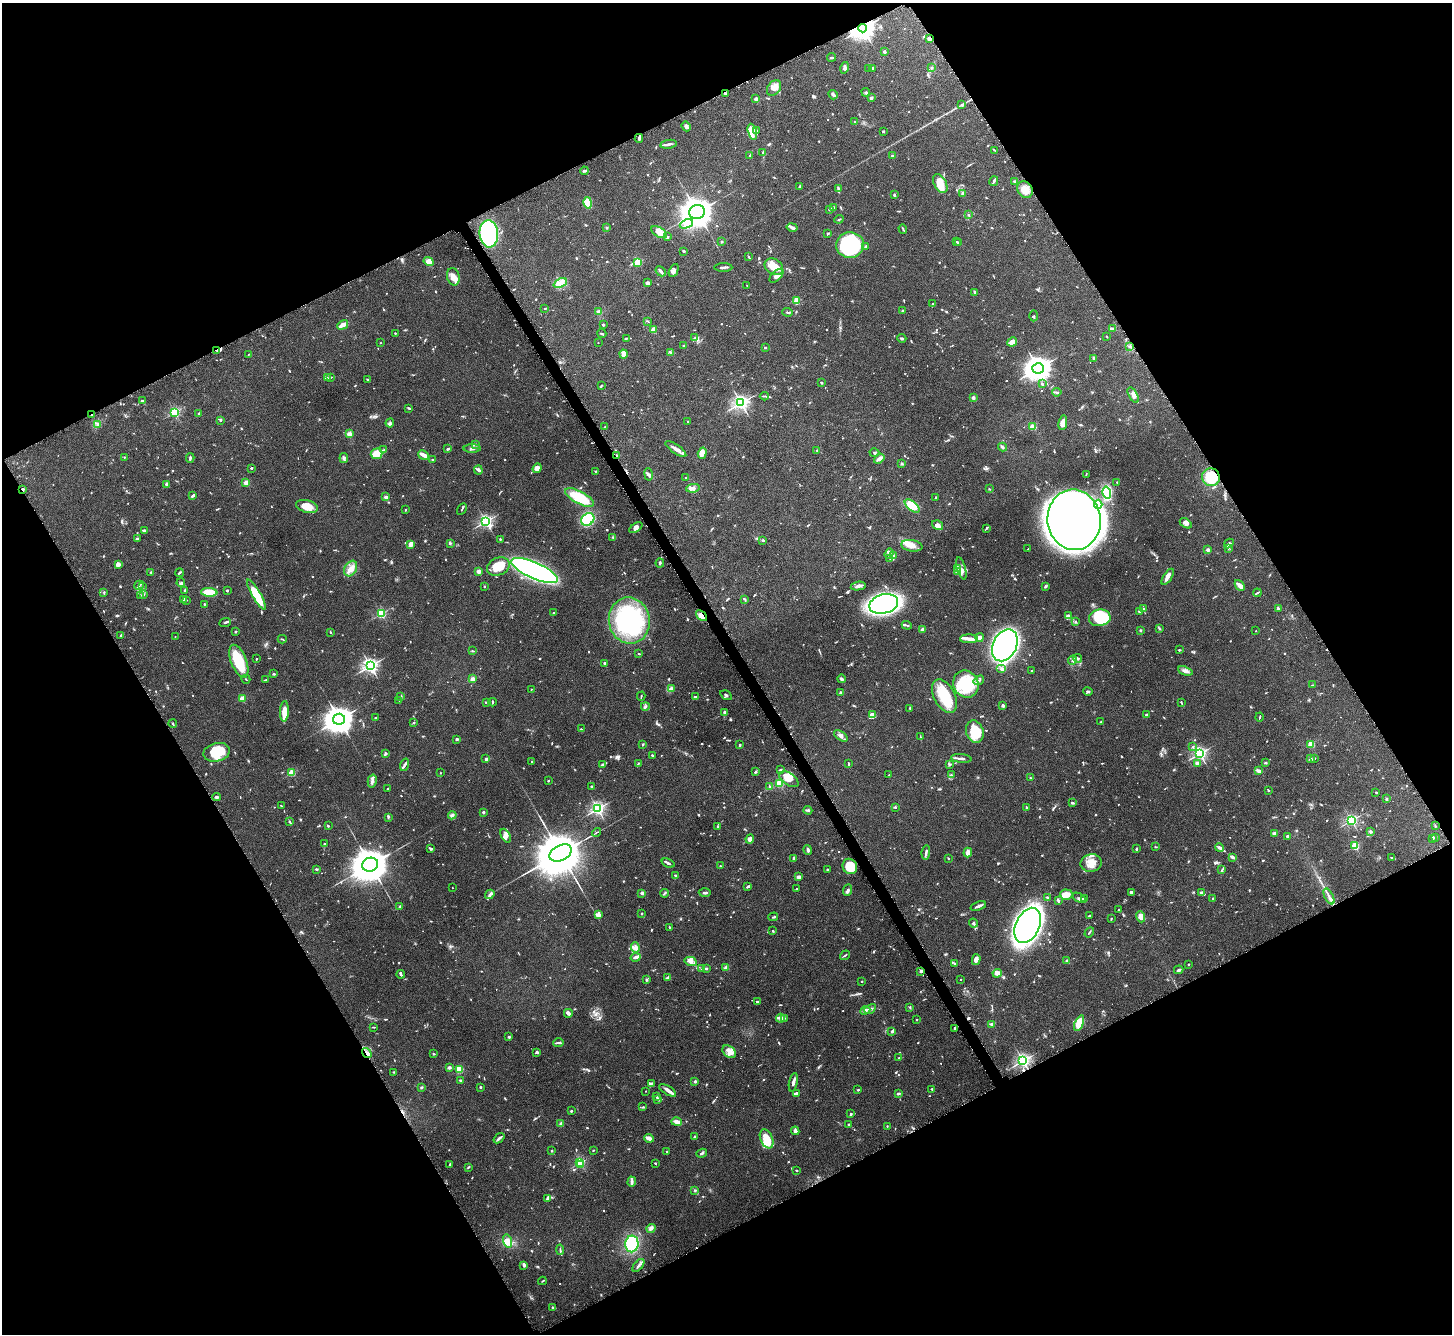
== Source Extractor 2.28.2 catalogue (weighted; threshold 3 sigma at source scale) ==
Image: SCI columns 5-5803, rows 170-5497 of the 5811 x 5803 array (HDU 1 of 3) = the unmasked area's bounding box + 8 px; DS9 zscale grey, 4 x 4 block average (1 PNG px = mean of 4 x 4 image px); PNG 1454 x 1336 px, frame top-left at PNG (2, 3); each listed source drawn as its Kron ellipse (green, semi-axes under 4 px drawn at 4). Shown black and unused: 47% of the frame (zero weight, under 4 of 8 exposures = <1% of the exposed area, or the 3 px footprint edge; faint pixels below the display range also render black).
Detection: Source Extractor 2.28.2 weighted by HDU 2 'WHT'. Background 0.0874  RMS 0.005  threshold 0.0206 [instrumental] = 3 sigma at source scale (4.09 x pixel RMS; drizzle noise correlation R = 1.36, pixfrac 0.8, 0.05/0.05 arcsec/px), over >= 5 px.
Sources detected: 1288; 17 too faint to see at this stretch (4 x 4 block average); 7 inside a brighter object's white glare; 9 cosmic-ray / hot-pixel residue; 3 long thin detections or spike segments (spike, bleed or trail) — neither listed nor drawn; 48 coinciding with a brighter row at this scale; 81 inside a brighter listed object's ellipse — not listed separately; of the other 1123, all 500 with FLUX_AUTO >= 2.06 (the completeness limit of this list) listed and drawn (623 fainter detections not listed), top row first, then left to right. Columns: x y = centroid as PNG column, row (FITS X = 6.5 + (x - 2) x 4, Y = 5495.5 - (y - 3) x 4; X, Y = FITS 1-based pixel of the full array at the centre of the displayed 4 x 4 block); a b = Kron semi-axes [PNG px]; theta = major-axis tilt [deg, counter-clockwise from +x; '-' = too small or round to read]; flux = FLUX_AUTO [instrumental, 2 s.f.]
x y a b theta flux
863 28 4 3 - 2300
929 39 3 2 - 6.9
884 51 2 2 - 25
832 57 4 2 - 4
932 67 2 2 - 2.4
845 68 6 4 76 7.6
869 68 2 2 - 2.1
872 68 2 2 - 21
774 88 8 6 54 25
866 92 4 2 - 3.7
725 93 2 2 - 3.2
833 95 5 2 - 7.9
871 98 2 2 - 6.2
756 99 4 3 - 8.9
962 105 3 2 - 5.7
855 122 2 2 - 4.3
686 126 5 3 - 9.9
756 130 4 2 - 3.9
883 131 2 2 - 5.1
752 132 8 4 -75 15
639 138 4 2 - 7.6
668 144 8 2 9 9.3
994 150 4 2 - 2.1
763 152 3 2 - 2.6
749 156 2 2 - 2.5
892 156 2 2 - 2.8
584 171 4 2 - 6.5
994 181 5 3 - 4.3
1015 182 2 2 - 27
940 183 10 6 -62 51
800 187 3 2 - 2.4
838 188 3 3 - 4.6
1025 190 9 7 -54 31
963 193 3 2 - 5.1
894 195 3 2 - 4
588 203 6 4 -77 55
833 207 3 2 - 2.4
829 209 2 2 - 3.1
697 212 8 7 - 4100
968 215 3 2 - 2.7
839 219 5 2 - 2.5
686 224 7 3 24 9.6
606 227 2 2 - 2.2
792 227 5 3 - 6.1
903 229 5 2 - 3.5
659 232 8 4 -32 19
827 233 3 2 - 2.2
489 234 13 9 -85 380
667 236 3 2 - 3.1
721 242 2 2 - 11
957 242 2 2 - 3.1
959 242 2 2 - 8.9
850 245 14 13 - 300
866 247 4 2 - 4.5
684 251 2 2 - 4.2
748 256 2 2 - 2.1
429 261 5 3 - 27
638 262 2 2 - 160
774 267 10 7 -33 42
723 268 9 2 0 6
661 271 6 2 -48 8.6
674 271 7 3 65 9.1
776 276 8 5 47 19
453 277 9 6 -77 22
560 283 7 4 25 22
647 283 3 3 - 9.2
747 286 2 2 - 2.1
974 292 3 2 - 5.6
797 300 4 2 - 39
932 304 2 2 - 2.2
545 308 2 2 - 2.3
903 310 2 2 - 4.4
599 312 4 3 - 7.6
787 312 5 2 - 3.3
1034 316 5 2 - 2.6
647 321 4 2 - 2.5
343 325 6 2 31 25
603 325 4 2 - 2.3
1112 329 4 2 - 3.7
653 330 2 2 - 100
395 333 2 2 - 2.8
602 333 4 2 - 3.9
1107 337 2 2 - 2.1
626 338 3 2 - 2.4
695 338 4 3 - 4.2
902 338 4 2 - 4.1
1012 342 5 3 - 26
380 343 2 2 - 3.4
598 343 2 2 - 2.2
683 345 2 2 - 6.5
1129 346 2 2 - 3.1
765 348 2 2 - 3.7
217 350 2 2 - 2.3
671 353 3 2 - 3.2
249 354 3 2 - 2.1
623 354 4 3 - 25
1094 358 3 2 - 2.7
1038 368 6 5 - 2300
331 377 2 2 - 2.4
328 378 3 2 - 2.1
368 379 3 2 - 2.4
821 383 3 2 - 2.9
1042 384 3 2 - 2.9
601 386 3 2 - 2.5
1057 392 5 2 - 3.2
1133 395 8 3 -60 12
764 396 4 2 - 3.5
973 398 2 2 - 33
143 401 3 3 - 3.7
741 403 3 3 - 910
409 408 4 2 - 3.2
175 412 2 2 - 380
199 414 4 2 - 3.9
92 415 2 2 - 3.8
221 420 2 2 - 3.7
688 422 2 2 - 2.1
390 423 4 3 - 4.8
1063 423 7 3 80 26
98 424 3 3 - 4.1
605 427 3 2 - 2.1
1033 427 2 2 - 80
349 434 2 2 - 83
476 444 4 2 - 3.5
1003 447 4 2 - 4.7
472 448 8 2 1 6.6
448 449 2 2 - 6.4
676 449 12 3 -34 16
383 450 3 2 - 2.3
817 450 2 2 - 4.9
702 453 6 4 72 24
874 453 5 2 - 3.2
377 454 6 5 - 46
423 455 6 2 -30 22
617 456 2 2 - 3.8
124 457 2 2 - 4.3
190 458 5 2 - 4.3
344 458 5 2 - 8.7
879 459 6 4 38 11
433 460 4 2 - 2.3
902 464 3 2 - 3.2
251 468 3 2 - 3.1
537 468 5 4 - 14
478 470 4 3 - 7.3
595 471 2 2 - 6.6
648 474 6 3 -79 5.5
1086 474 3 2 - 2.1
1211 477 9 8 - 83
686 478 3 2 - 3.1
1117 482 3 2 - 2.3
246 483 2 2 - 88
167 484 3 3 - 8.8
693 488 7 4 7 9.5
23 489 2 2 - 7.5
989 489 3 2 - 2.1
1107 493 6 4 -76 170
192 496 3 2 - 4.7
386 497 2 2 - 31
935 497 2 2 - 2.1
580 498 16 6 -29 100
1098 504 4 3 - 11
307 506 11 6 -14 39
912 506 9 4 -38 56
462 509 6 2 60 3.2
405 510 2 2 - 2.8
588 519 7 5 39 140
1074 520 30 26 -83 1700
486 521 2 2 - 710
1186 523 6 3 -31 9
937 525 6 4 -36 12
636 528 7 3 34 9.1
987 528 3 2 - 2.3
144 531 4 2 - 5.2
613 537 3 3 - 3
137 539 3 2 - 2.6
500 539 2 2 - 2.3
763 540 2 2 - 16
450 543 3 2 - 2.6
411 544 4 3 - 21
1229 544 5 3 - 7.1
912 546 11 5 -9 22
1228 548 2 2 - 2.4
1028 549 2 2 - 2.8
1208 550 2 2 - 33
889 553 5 4 - 8.5
893 556 4 2 - 4.5
890 558 4 2 - 5.2
660 563 4 2 - 4.1
118 564 4 3 - 13
498 566 12 8 24 55
957 568 4 2 - 3.6
961 568 12 2 -75 8.9
351 569 8 6 59 20
479 571 2 2 - 55
534 571 25 8 -24 920
151 572 3 2 - 2.4
957 572 3 2 - 2.5
179 573 4 2 - 2.5
1168 577 9 2 57 17
181 583 4 2 - 4.1
139 585 5 2 - 4.1
1240 585 6 3 -49 17
143 586 4 2 - 3.2
484 586 2 2 - 8.7
858 586 7 3 10 9.3
1045 587 4 2 - 3.3
185 590 2 2 - 14
227 590 2 2 - 9.6
209 592 8 4 -3 76
104 593 3 2 - 2.3
1257 593 4 2 - 3.8
141 595 2 2 - 2.1
144 595 2 2 - 2.6
256 595 17 4 -60 82
183 599 3 2 - 8.5
745 599 4 2 - 3.6
186 600 2 2 - 2.2
204 604 2 2 - 5.9
884 604 14 9 14 830
1278 608 2 2 - 5.1
1144 609 2 2 - 3.2
1139 611 2 2 - 13
381 613 2 2 - 320
554 613 2 2 - 12
1068 615 3 2 - 2.6
701 616 6 4 -42 14
1100 618 11 8 7 170
629 621 23 20 -79 340
225 622 6 2 23 3.8
1076 622 3 2 - 2.7
907 625 5 2 - 3.6
1159 628 3 2 - 2.6
922 630 3 2 - 11
1140 630 2 2 - 13
236 631 2 2 - 3.3
1256 631 2 2 - 2.1
330 632 3 2 - 2.1
120 636 2 2 - 2.3
175 637 2 2 - 2.1
980 637 4 3 - 10
282 639 4 2 - 2.4
969 639 9 4 0 15
1005 645 17 11 64 1300
1179 650 2 2 - 3.6
472 651 2 2 - 2.2
639 654 2 2 - 2.3
1078 658 4 3 - 4.4
256 659 2 2 - 2.9
1073 660 5 3 - 5.3
239 661 17 7 -69 110
605 663 2 2 - 6.5
370 666 3 3 - 740
1002 669 5 3 - 9.7
1032 671 2 2 - 3.5
1185 671 7 3 -21 11
274 674 3 2 - 2.6
246 679 4 2 - 2.1
473 679 2 2 - 74
842 679 4 3 - 5.4
266 680 3 2 - 2.2
979 680 5 2 - 4.1
966 684 14 12 -59 140
1313 685 4 2 - 2.1
531 689 2 2 - 3.9
671 689 2 2 - 29
1088 691 5 2 - 4.7
840 692 4 3 - 3.3
726 695 6 2 -32 5.5
401 696 2 2 - 2.3
641 696 4 2 - 2.1
944 696 18 10 -62 85
696 697 3 2 - 4.2
242 699 2 2 - 110
399 700 2 2 - 3.9
486 702 3 2 - 2.6
493 702 4 2 - 2.5
1181 702 4 2 - 2.9
1003 705 4 3 - 5
645 706 4 2 - 4.4
910 708 3 2 - 3.7
284 711 10 4 88 34
724 713 3 2 - 7.2
873 714 4 3 - 10
1146 715 3 2 - 7.3
1260 717 4 2 - 2.8
376 718 2 2 - 2.7
339 719 6 5 - 3500
1101 722 2 2 - 13
413 723 3 2 - 2.2
173 724 4 2 - 2.1
581 729 2 2 - 2.1
975 732 11 8 -72 86
841 736 8 4 -34 13
920 737 4 2 - 2.5
457 739 2 2 - 6.9
643 744 2 2 - 2.3
1311 744 2 2 - 140
740 745 2 2 - 4.5
1193 747 3 2 - 3.4
217 752 13 9 14 77
1200 753 2 2 - 680
386 754 3 2 - 3.3
652 755 3 2 - 3.2
961 758 10 2 -6 11
1314 758 4 2 - 3
486 759 3 2 - 5.2
1311 759 3 3 - 4
532 762 2 2 - 2.2
1197 763 3 2 - 11
1265 763 3 2 - 3.9
638 764 3 2 - 2.7
849 764 3 2 - 3.5
950 764 3 2 - 2.7
404 765 6 2 71 6.3
603 765 4 3 - 4.2
780 769 3 2 - 2.1
1258 771 4 2 - 12
755 772 3 2 - 3.5
292 773 2 2 - 150
440 773 2 2 - 4.3
889 775 2 2 - 3.2
951 775 3 2 - 2.9
1030 778 4 2 - 2.6
789 779 11 6 -34 37
372 781 6 3 75 10
548 781 2 2 - 7.7
779 783 2 2 - 210
591 786 2 2 - 7
770 787 2 2 - 17
387 789 2 2 - 5.3
1268 791 2 2 - 2.9
1376 792 2 2 - 2.9
217 797 4 2 - 5.2
1386 799 3 2 - 2.6
1072 803 3 2 - 5.6
281 806 2 2 - 2.6
895 807 3 3 - 2.9
1027 807 3 2 - 2.6
598 809 2 2 - 680
808 810 4 2 - 4
483 812 2 2 - 23
452 815 4 3 - 5.6
388 817 3 2 - 3.6
1351 820 2 2 - 560
290 822 4 2 - 3.1
328 826 2 2 - 3.9
717 826 2 2 - 2.1
1435 826 3 2 - 2.2
596 832 5 2 - 2.5
1370 832 3 3 - 4.4
1274 833 2 2 - 44
506 836 7 4 -63 12
1287 836 2 2 - 15
1432 838 3 2 - 3.3
1435 838 4 3 - 2.9
750 839 4 3 - 9.9
325 844 2 2 - 3.2
1355 846 2 2 - 200
1155 847 2 2 - 2.2
1219 848 5 2 - 12
430 849 3 2 - 8.1
1136 849 3 2 - 3.6
808 850 5 2 - 7.3
926 852 7 2 84 7.6
560 853 12 7 26 17000
968 853 5 3 - 15
1232 857 4 3 - 4.4
793 858 3 2 - 4.7
948 858 2 2 - 2.2
1392 858 3 2 - 3
668 863 7 2 -21 4.5
1091 863 11 9 14 28
370 865 8 7 - 7300
720 866 2 2 - 2.5
850 866 8 7 - 61
316 869 3 2 - 3.6
827 869 2 2 - 2.9
1222 870 3 2 - 2.3
675 875 3 3 - 2.6
799 877 4 2 - 11
748 886 3 2 - 7.6
452 888 2 2 - 2.8
797 889 3 2 - 2.9
848 890 6 3 68 6
1131 892 3 2 - 15
642 893 2 2 - 37
665 893 4 2 - 3.6
705 893 6 2 1 4.7
1201 893 2 2 - 18
490 894 5 2 - 4.5
1066 895 6 5 - 27
1329 896 8 2 -63 10
1047 897 3 2 - 2.3
1079 898 7 3 -31 7.6
1084 899 2 2 - 2.4
1213 899 4 2 - 3.4
1058 900 3 2 - 5.2
978 906 8 2 20 9.6
399 907 3 2 - 2.7
1119 910 3 2 - 3.2
642 913 2 2 - 5.4
598 915 4 3 - 13
1089 915 4 2 - 3.7
773 917 5 2 - 3.5
1141 917 6 4 -71 20
1111 919 2 2 - 2.2
973 923 5 3 - 4.9
1028 925 18 12 65 1400
669 927 3 2 - 2.5
773 931 3 2 - 2.5
1089 932 5 2 - 2.8
635 947 5 4 - 9.7
845 955 5 2 - 2.8
636 957 5 2 - 13
976 960 5 4 - 11
691 961 6 4 -15 18
1067 961 2 2 - 29
954 963 2 2 - 2.2
1188 964 2 2 - 2.6
701 968 4 2 - 2.6
726 968 2 2 - 46
706 969 3 2 - 5.7
1179 970 5 3 - 5
921 971 2 2 - 8.4
997 973 5 4 - 14
401 974 4 2 - 5.6
668 978 4 2 - 17
647 980 3 2 - 3.3
961 980 2 2 - 2.7
862 982 2 2 - 6.2
757 1001 2 2 - 11
910 1007 3 2 - 2.4
870 1009 6 2 27 6.5
865 1010 5 3 - 8.1
568 1013 4 2 - 12
780 1018 4 3 - 6.3
784 1018 3 2 - 2.1
917 1019 2 2 - 2.7
1079 1023 8 4 67 55
992 1024 3 2 - 5.5
373 1027 4 2 - 2.1
955 1028 3 3 - 3.9
892 1031 3 2 - 7.5
509 1037 2 2 - 6
559 1043 5 2 - 5.9
536 1052 3 2 - 4.2
729 1052 8 5 -41 17
367 1053 5 2 - 9
433 1054 2 2 - 3.2
899 1058 2 2 - 3.3
1023 1061 2 2 - 730
449 1068 3 2 - 6.2
459 1069 4 3 - 35
394 1072 2 2 - 2.9
460 1080 3 2 - 2.4
695 1081 2 2 - 19
793 1082 9 2 78 9.5
651 1084 4 2 - 3.2
421 1087 3 2 - 2.6
480 1087 2 2 - 9.9
932 1089 2 2 - 3.3
668 1090 9 3 -31 14
858 1090 2 2 - 3.7
646 1091 2 2 - 2.6
797 1093 3 2 - 8.1
898 1093 4 2 - 5.4
657 1097 2 2 - 2.5
658 1100 3 2 - 2.1
643 1107 3 2 - 2.6
571 1111 2 2 - 11
850 1114 2 2 - 2.2
677 1122 5 3 - 12
561 1124 2 2 - 45
848 1124 2 2 - 12
887 1126 2 2 - 2.3
795 1131 4 3 - 10
695 1137 3 2 - 5.4
499 1138 6 2 39 8
649 1138 5 2 - 18
767 1139 10 6 -66 61
593 1150 2 2 - 3
552 1151 2 2 - 9.5
667 1152 2 2 - 2.2
702 1153 5 2 - 4.6
580 1162 2 2 - 320
655 1163 3 2 - 2.3
450 1164 2 2 - 4
581 1165 2 2 - 11
468 1167 3 2 - 3.4
797 1170 2 2 - 2.9
632 1182 5 3 - 6.7
695 1190 3 2 - 2.8
547 1199 4 2 - 5.4
651 1228 5 3 - 8.9
508 1241 7 4 -74 21
632 1244 8 6 82 170
560 1250 5 2 - 3.3
524 1265 3 2 - 7
638 1265 8 2 50 8.1
542 1281 4 2 - 2.3
552 1307 2 2 - 2.7
Overlapping masked pixels (flux is a lower limit): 12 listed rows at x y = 863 28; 929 39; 725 93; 639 138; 489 234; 217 350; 92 415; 617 456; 1211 477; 23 489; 701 616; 367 1053
Diffuse or blended objects may show on this block-average render without a row.